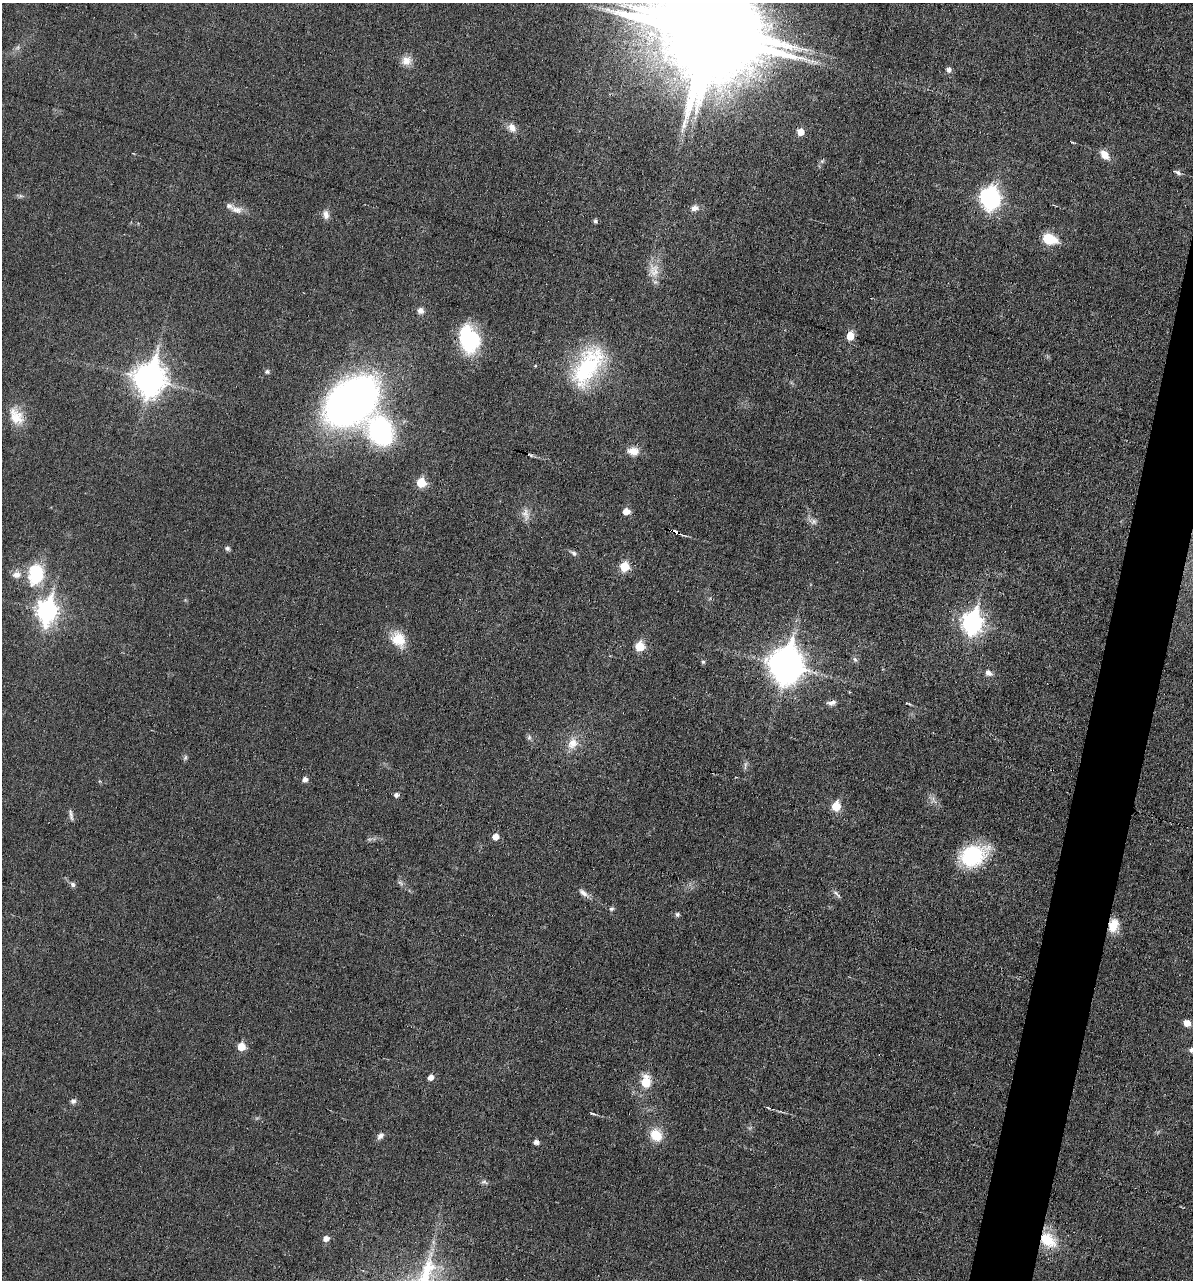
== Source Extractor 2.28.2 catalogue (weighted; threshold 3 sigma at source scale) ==
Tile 10 of 4 x 4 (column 2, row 3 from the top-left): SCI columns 1313-2503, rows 1280-2557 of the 5132 x 5115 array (HDU 1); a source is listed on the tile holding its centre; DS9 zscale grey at full resolution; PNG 1195 x 1282 px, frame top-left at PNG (2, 3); no overlay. Shown black and unused: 4% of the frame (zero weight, under 3 of 6 exposures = <1% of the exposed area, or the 3 px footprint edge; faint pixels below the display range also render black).
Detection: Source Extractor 2.28.2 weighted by HDU 2 'WHT'; one run over the whole footprint, this tile lists its part. Background 0.0195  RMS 0.0036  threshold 0.0145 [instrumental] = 3 sigma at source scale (4.09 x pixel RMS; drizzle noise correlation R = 1.36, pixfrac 0.8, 0.05/0.05 arcsec/px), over >= 5 px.
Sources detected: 83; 3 inside a brighter object's white glare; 1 cosmic-ray / hot-pixel residue — not listed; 2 inside a brighter listed object's ellipse — not listed separately; the other 77 listed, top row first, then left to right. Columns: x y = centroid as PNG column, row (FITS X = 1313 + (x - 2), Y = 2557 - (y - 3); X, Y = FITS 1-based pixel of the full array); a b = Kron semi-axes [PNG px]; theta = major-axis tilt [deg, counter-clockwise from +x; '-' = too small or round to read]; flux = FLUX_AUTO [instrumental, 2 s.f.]
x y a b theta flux
707 34 31 21 -27 7900
406 61 12 12 - 3.1
949 70 6 6 - 1.2
512 128 11 8 -59 2.5
800 132 6 5 - 4.1
1072 142 6 2 -29 0.32
1104 155 13 8 -49 3.3
822 161 6 5 - 0.61
1177 172 9 5 -25 0.86
991 199 11 8 82 99
695 208 11 8 21 1.8
237 210 17 10 -15 2.8
326 215 12 8 -83 1.9
595 221 5 5 - 0.71
1050 239 19 12 -20 6.8
654 270 19 14 83 4.8
420 311 8 8 - 1.5
850 336 6 5 - 7.9
469 339 28 20 -74 25
535 366 4 3 - 0.3
587 367 56 27 58 31
267 372 6 6 - 0.7
149 379 12 10 77 480
352 401 55 53 -4 170
16 416 24 16 -64 6.9
633 451 15 10 -6 3.2
421 482 6 6 - 11
626 511 6 5 - 3.6
526 514 18 9 -81 2.6
814 522 9 7 53 1.2
676 533 5 3 - 5.6
227 548 7 5 -45 0.72
574 553 9 6 -35 0.96
624 566 6 6 - 11
35 573 23 16 84 17
17 575 12 10 11 2.4
47 610 10 8 79 160
972 622 10 8 78 160
398 639 20 16 -58 7.2
639 646 6 5 - 12
855 660 6 4 -43 0.65
703 662 5 5 - 0.56
785 665 14 11 79 550
988 673 10 7 -32 1.7
831 703 13 6 9 1.4
908 703 10 2 -15 0.43
529 737 7 6 - 0.75
572 743 17 12 62 4.3
185 758 9 4 64 0.64
745 765 13 3 79 0.7
305 779 5 5 - 1.6
396 795 5 4 - 1.2
836 806 6 5 - 11
71 815 15 4 -82 1
495 836 6 5 - 2.9
973 856 28 19 24 25
400 883 10 3 -40 0.67
73 884 7 6 - 0.95
584 893 17 6 -38 1.8
836 894 14 4 -46 0.91
611 909 7 5 12 0.62
677 914 6 5 - 0.66
1113 925 14 10 69 5.7
1187 1023 6 6 - 3
241 1047 6 5 - 6.9
1192 1050 8 6 -17 1.3
430 1077 5 5 - 2.1
646 1082 7 6 - 13
73 1101 7 7 - 1
768 1107 8 2 -21 0.44
593 1114 8 3 -7 0.46
656 1135 13 11 -50 6.7
380 1136 10 7 47 1.2
536 1142 5 4 - 1.5
484 1182 10 5 -19 0.85
326 1238 6 5 - 2.3
1048 1240 20 14 -39 10
Overlapping masked pixels (flux is a lower limit): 3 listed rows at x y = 676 533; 1113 925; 1048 1240
Isophote crosses this tile's border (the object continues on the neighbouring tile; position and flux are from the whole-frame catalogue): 2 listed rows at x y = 707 34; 1192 1050